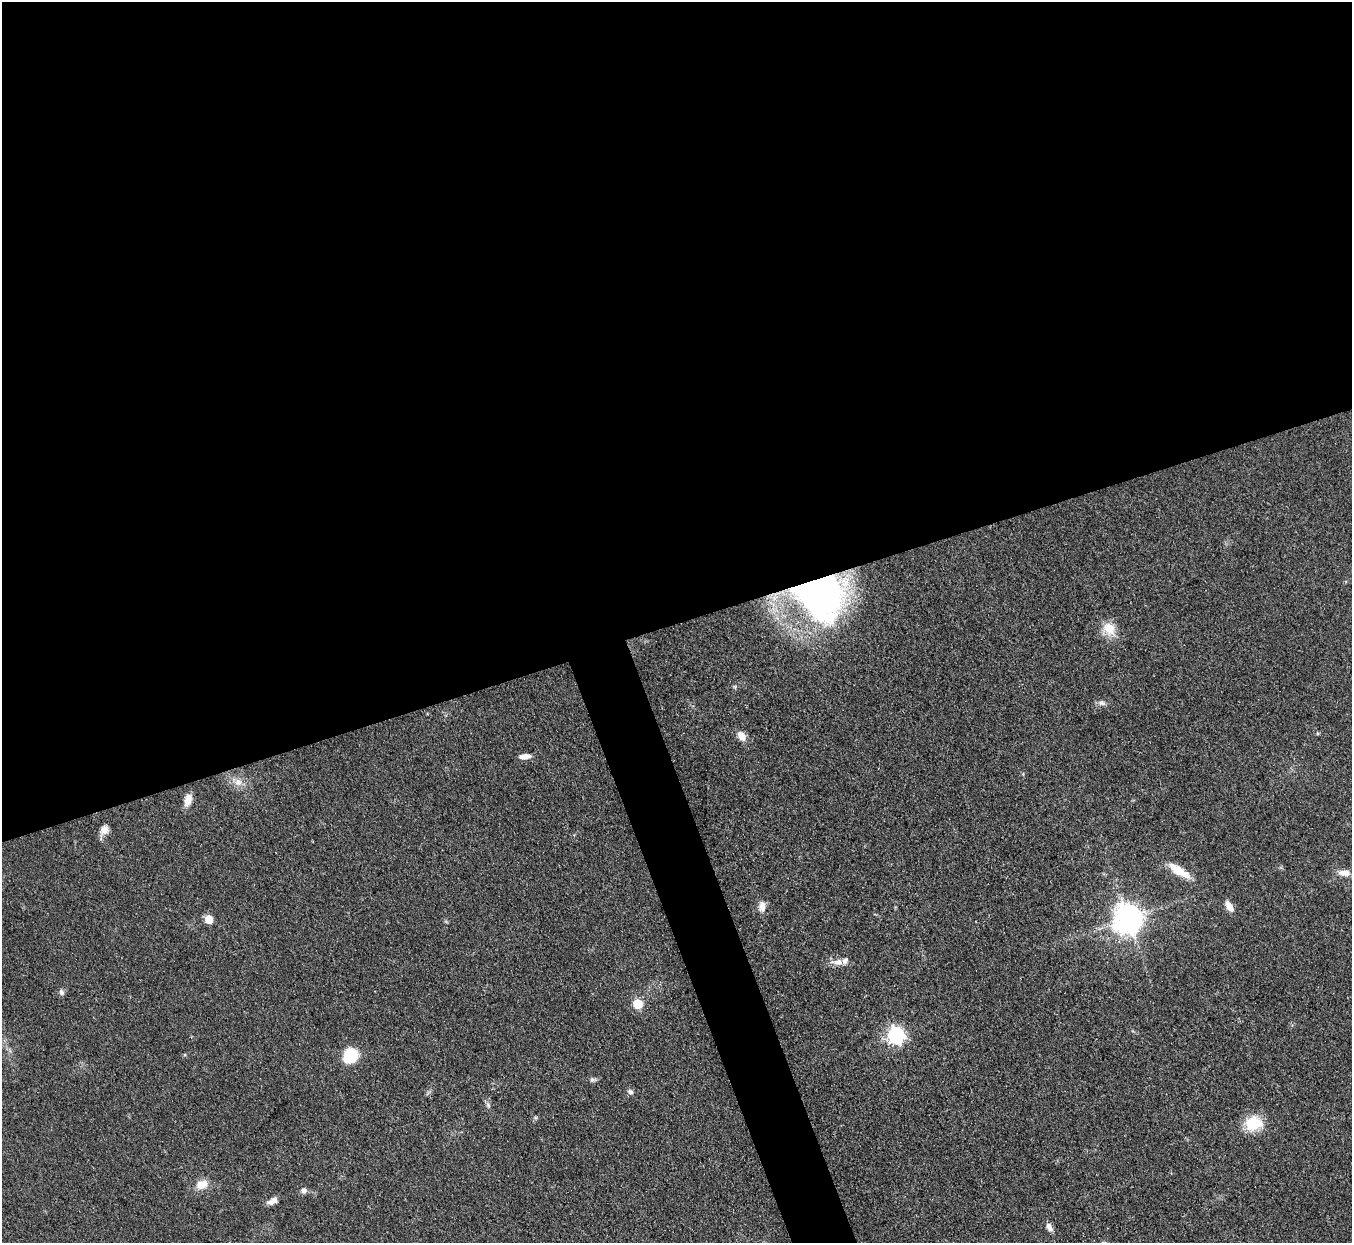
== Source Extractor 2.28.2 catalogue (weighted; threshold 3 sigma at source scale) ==
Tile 2 of 4 x 4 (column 2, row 1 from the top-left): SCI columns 1354-2703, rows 4000-5240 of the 5406 x 5391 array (HDU 1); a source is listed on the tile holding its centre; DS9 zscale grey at full resolution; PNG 1354 x 1245 px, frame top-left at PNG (2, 2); no overlay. Shown black and unused: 53% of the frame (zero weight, under 3 of 4 exposures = <1% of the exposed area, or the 3 px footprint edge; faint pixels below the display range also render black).
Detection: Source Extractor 2.28.2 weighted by HDU 2 'WHT'; one run over the whole footprint, this tile lists its part. Background 0.0857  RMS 0.0062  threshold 0.0278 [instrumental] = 3 sigma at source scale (4.5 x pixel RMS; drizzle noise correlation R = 1.50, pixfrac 1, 0.05/0.05 arcsec/px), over >= 5 px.
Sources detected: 29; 1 inside a brighter listed object's ellipse — not listed separately; the other 28 listed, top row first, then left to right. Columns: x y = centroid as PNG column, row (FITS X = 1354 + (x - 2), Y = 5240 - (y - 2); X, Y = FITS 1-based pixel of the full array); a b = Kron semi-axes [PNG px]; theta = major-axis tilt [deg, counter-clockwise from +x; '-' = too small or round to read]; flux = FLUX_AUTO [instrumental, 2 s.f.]
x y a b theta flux
818 593 54 40 -41 290
1109 629 19 15 -51 10
735 687 6 4 -72 0.81
1102 703 10 7 -18 2.4
742 736 14 9 -53 5.3
525 756 14 6 4 3.7
238 782 11 10 - 5.2
188 800 14 8 74 6.5
104 830 12 10 58 4.2
1179 871 31 9 -32 12
1345 873 16 8 0 6.3
762 906 14 8 -88 4.9
1229 906 13 7 -59 5.3
1129 918 9 9 - 890
209 919 5 5 - 14
837 962 18 8 -3 5.2
61 992 8 6 -51 1.7
638 1004 5 5 - 33
896 1035 7 7 - 200
350 1056 11 9 61 37
592 1080 8 6 14 1.5
630 1092 7 6 - 1.8
488 1105 8 4 -46 1.3
1253 1123 22 18 13 17
201 1185 14 10 21 8.2
303 1191 7 7 - 2.3
273 1201 12 6 24 4.4
1049 1227 12 7 -53 3.2
Overlapping masked pixels (flux is a lower limit): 1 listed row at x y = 818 593